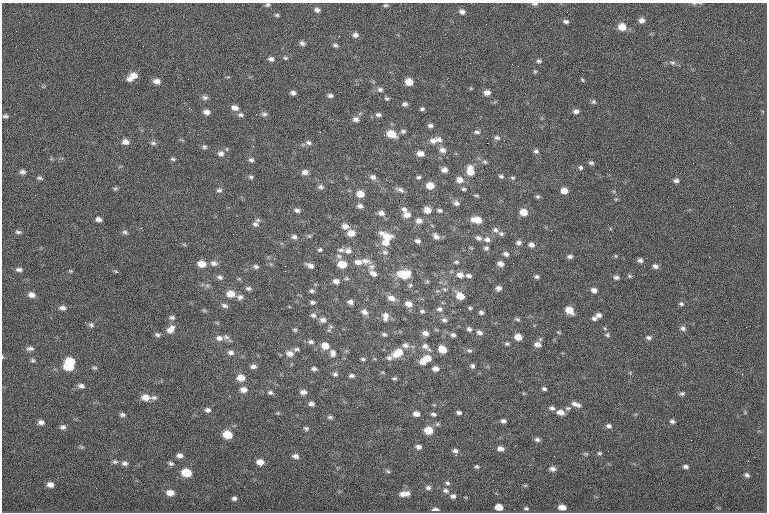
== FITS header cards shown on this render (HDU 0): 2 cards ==
NAXIS1  =                  765
NAXIS2  =                  510

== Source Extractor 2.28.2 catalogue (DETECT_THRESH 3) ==
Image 765 x 510 px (HDU 0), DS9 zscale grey, 1 PNG px = 1 image px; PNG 769 x 514 px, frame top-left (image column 1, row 510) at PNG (2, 3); no overlay
Background -0.538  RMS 8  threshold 24.1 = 3 sigma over >= 5 px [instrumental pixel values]
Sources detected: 300; all 300 listed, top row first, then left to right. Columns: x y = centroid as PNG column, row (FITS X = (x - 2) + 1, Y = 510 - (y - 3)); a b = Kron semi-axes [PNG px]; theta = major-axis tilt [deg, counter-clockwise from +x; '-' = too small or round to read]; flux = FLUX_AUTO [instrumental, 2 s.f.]
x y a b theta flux
535 4 8 4 1 1100
267 5 6 5 - 1100
385 5 6 4 1 850
317 10 6 5 - 1900
462 12 8 6 -17 2100
277 15 6 4 0 870
642 20 6 5 - 2400
566 21 8 5 -8 1400
622 27 8 7 - 6900
681 30 2 2 - 510
355 35 7 6 - 2200
302 43 7 6 - 1700
335 45 6 4 -9 1100
143 46 2 2 - 330
37 49 2 2 - 1100
285 58 6 4 -3 800
271 59 7 5 -8 1600
539 61 6 5 - 1100
672 63 9 6 -5 1500
518 66 2 2 - 260
535 71 5 5 - 710
134 75 11 7 7 4300
130 79 9 7 9 2300
582 80 6 4 -25 660
157 81 8 6 -11 2700
409 82 7 6 - 5900
471 88 5 3 - 540
380 89 8 6 -22 1500
293 93 5 4 - 1500
487 93 7 6 - 2900
330 96 6 5 - 1400
205 98 8 6 -2 1500
386 98 7 5 -26 890
593 102 6 5 - 900
405 104 6 5 - 1400
189 108 3 2 - 600
234 108 9 5 -18 3200
422 109 5 4 - 990
576 111 7 6 - 1800
206 112 7 5 -15 2500
264 114 8 5 7 1200
240 115 8 6 0 1300
378 115 7 5 -5 1600
5 116 6 4 8 1000
356 119 8 6 -2 2100
430 125 6 5 - 1400
403 131 7 6 - 1200
477 132 8 4 -2 1200
391 134 9 7 -25 8300
497 138 7 6 - 1400
439 139 10 7 -26 2500
433 141 9 8 - 3100
125 142 8 6 -9 2800
153 143 8 5 -8 1300
308 143 8 6 -7 1600
487 143 2 2 - 3700
204 147 6 5 - 1100
442 150 9 7 -18 2400
536 151 7 6 - 1300
221 154 9 7 -14 2400
420 154 7 5 -11 3800
173 159 6 4 -10 900
251 160 7 6 - 1300
485 162 7 6 - 1100
591 163 7 5 -4 1100
581 167 5 5 - 1000
444 170 7 6 - 2500
470 171 11 8 -85 7400
22 172 7 6 - 1700
305 172 7 6 - 2500
501 176 7 5 -17 1000
251 177 6 5 - 1000
373 177 8 6 -24 2100
419 177 4 4 - 1000
39 178 7 4 -8 1000
512 178 6 5 - 860
460 180 9 7 -10 3800
676 181 6 4 -4 1500
430 186 7 6 - 5800
321 187 7 6 - 1600
115 189 7 5 16 850
463 189 5 4 - 840
219 190 8 5 1 1300
400 190 12 5 -21 1800
564 191 6 5 - 4500
360 194 8 7 - 5500
476 196 7 3 -9 710
538 197 5 5 - 920
456 203 7 6 - 1700
360 206 7 5 -8 1800
404 209 8 7 - 1900
297 210 7 5 -21 1600
427 210 7 6 - 4800
439 210 8 5 -17 1200
524 212 7 6 - 5800
381 213 8 7 - 2300
407 215 9 8 - 3800
98 219 6 5 - 2000
477 220 9 6 -7 7400
419 221 8 7 - 2800
255 224 8 7 - 1900
345 226 8 6 -18 2900
495 230 8 7 - 1600
18 232 8 5 -5 1300
125 232 7 5 -26 1300
351 233 8 6 -1 4800
233 234 2 2 - 1200
501 234 7 6 - 1200
309 236 7 4 -32 650
387 236 14 8 -25 7900
436 236 9 6 -39 2300
294 237 8 6 -31 1600
478 238 8 5 -31 1700
487 239 9 7 -12 2400
418 241 7 5 -17 1700
385 243 10 8 -9 4700
519 243 7 6 - 1500
531 245 7 5 -20 2200
486 248 5 4 - 1000
320 250 5 5 - 900
341 250 10 5 -4 1300
348 251 10 8 3 2700
385 252 9 5 -8 1400
506 254 6 5 - 1600
355 255 3 2 - 1000
339 256 8 6 -18 1300
570 256 7 5 5 1400
616 256 5 3 - 510
640 260 5 5 - 1500
365 261 14 7 -12 3400
358 262 10 7 0 3200
456 262 6 4 9 860
214 263 9 6 0 2200
513 263 2 2 - 1800
202 264 8 6 -9 5700
342 264 8 6 -5 8100
500 264 5 4 - 2300
310 265 9 5 -26 2200
256 266 7 5 -20 1300
371 266 8 7 - 2200
644 266 2 2 - 990
655 266 6 5 - 1700
19 270 8 5 -3 1600
70 271 5 4 - 610
116 271 6 4 -45 640
285 271 2 2 - 3900
373 273 10 7 -34 2900
403 274 13 8 1 13000
460 275 9 7 -10 3300
469 276 6 4 -9 1400
536 276 6 4 -30 1100
629 276 6 4 -22 750
220 277 8 6 -22 1600
616 277 7 5 -10 1400
336 281 7 6 - 2500
410 285 7 5 63 970
248 288 7 5 2 1300
499 288 5 5 - 1800
594 290 7 5 -26 2300
312 291 6 5 - 1200
231 294 9 7 -7 5700
32 295 8 6 -17 2700
460 296 7 6 - 6700
240 297 8 7 - 1800
391 298 11 7 -16 3600
255 299 2 2 - 270
313 302 5 4 - 1100
350 302 6 5 - 1900
408 304 8 6 -18 3600
681 304 7 5 -20 1000
225 305 8 5 -19 1600
62 308 8 6 -3 1900
470 308 5 4 - 680
439 309 7 6 - 1600
204 310 7 4 -1 690
569 310 8 6 -37 6500
422 311 6 5 - 1100
364 312 9 7 -30 2400
481 312 5 4 - 1200
313 315 8 7 - 1800
599 315 6 5 - 1800
385 316 12 8 87 3100
172 318 8 6 3 1300
594 318 7 6 - 1500
517 319 7 4 -25 900
323 320 8 6 6 2100
444 320 8 6 -32 1700
91 325 8 6 -42 1400
331 327 6 4 -19 790
683 328 7 6 - 1500
170 329 12 8 50 3700
469 329 6 5 - 1300
605 329 5 3 - 570
295 330 5 4 - 770
479 332 8 6 -22 1900
558 332 6 3 -31 570
425 333 7 5 -13 2400
384 334 6 4 -23 1100
157 335 6 5 - 1200
453 335 5 4 - 1300
607 335 7 6 - 1100
226 337 9 5 -1 1500
518 337 7 6 - 5400
219 338 10 7 -13 2700
649 338 7 5 -4 1400
311 342 8 6 1 1500
507 344 5 5 - 970
538 344 7 6 - 3100
405 345 8 6 -9 1900
325 346 8 7 - 5500
425 346 10 8 -41 2500
30 349 9 5 3 1900
297 349 8 4 -4 1100
442 349 6 5 - 8500
469 350 8 5 -22 1200
231 352 8 6 -10 1900
290 353 9 7 -13 3100
333 353 9 7 -75 2300
398 353 13 9 29 9000
2 357 5 3 - 480
389 358 8 6 1 1500
427 358 10 7 -3 5800
363 359 6 4 -9 940
33 360 5 5 - 930
70 361 8 6 -6 11000
423 362 9 6 -9 3200
253 366 7 5 0 1800
472 366 7 6 - 1200
69 367 9 6 -3 11000
94 368 7 5 -3 930
314 369 5 4 - 1400
435 369 6 5 - 2400
335 374 6 6 - 1300
351 376 6 4 1 1300
241 378 8 7 - 5300
394 378 6 4 -1 820
81 386 7 5 -12 1900
544 389 5 4 - 1100
243 390 8 6 1 3100
303 392 7 5 0 2200
270 393 7 5 -12 1200
683 393 5 3 - 1600
145 397 10 7 -2 4900
154 398 8 6 10 1600
311 404 5 4 - 1700
576 404 13 6 -20 2800
552 408 7 6 - 1600
568 408 8 5 9 1200
208 410 7 5 -1 1700
560 412 9 6 -13 3200
278 413 5 4 - 520
459 413 6 4 -12 1300
416 414 7 5 1 3100
433 414 6 4 -12 1100
123 415 6 4 -2 1200
330 417 6 5 - 1000
503 421 5 4 - 1400
672 421 5 4 - 1200
41 422 6 5 - 1800
37 424 3 3 - 540
608 426 6 5 - 1600
63 427 7 6 - 1600
306 428 6 4 -18 1100
428 430 7 6 - 9600
227 435 7 6 - 9700
537 440 6 5 - 1400
691 440 2 2 - 1400
82 447 6 4 -35 720
418 447 7 5 -12 1900
500 448 7 5 -6 2500
455 451 7 6 - 1800
599 453 5 4 - 840
585 454 8 3 -8 690
179 455 6 5 - 2000
296 456 7 5 -12 2100
115 462 7 6 - 1200
260 462 7 5 -5 3800
124 463 7 6 - 1700
171 463 7 5 -15 1100
477 466 5 4 - 820
686 467 5 3 - 1400
552 469 7 5 -13 1900
388 471 6 5 - 820
186 472 8 6 -5 12000
747 475 5 4 - 1100
122 478 2 2 - 340
447 483 6 5 - 980
50 484 7 6 - 3000
525 485 6 4 -18 480
428 488 7 5 -2 1300
445 491 8 6 -7 1500
170 493 8 6 -5 3900
407 493 8 6 -38 2200
403 494 8 6 -17 2900
453 496 6 5 - 1600
234 498 5 4 - 1400
499 507 6 5 - 6000
562 507 7 5 -9 3700
526 508 5 4 - 820
435 510 6 3 -2 2200
At the frame edge (FLAGS 8, measured only in part): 3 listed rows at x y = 535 4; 267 5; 2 357